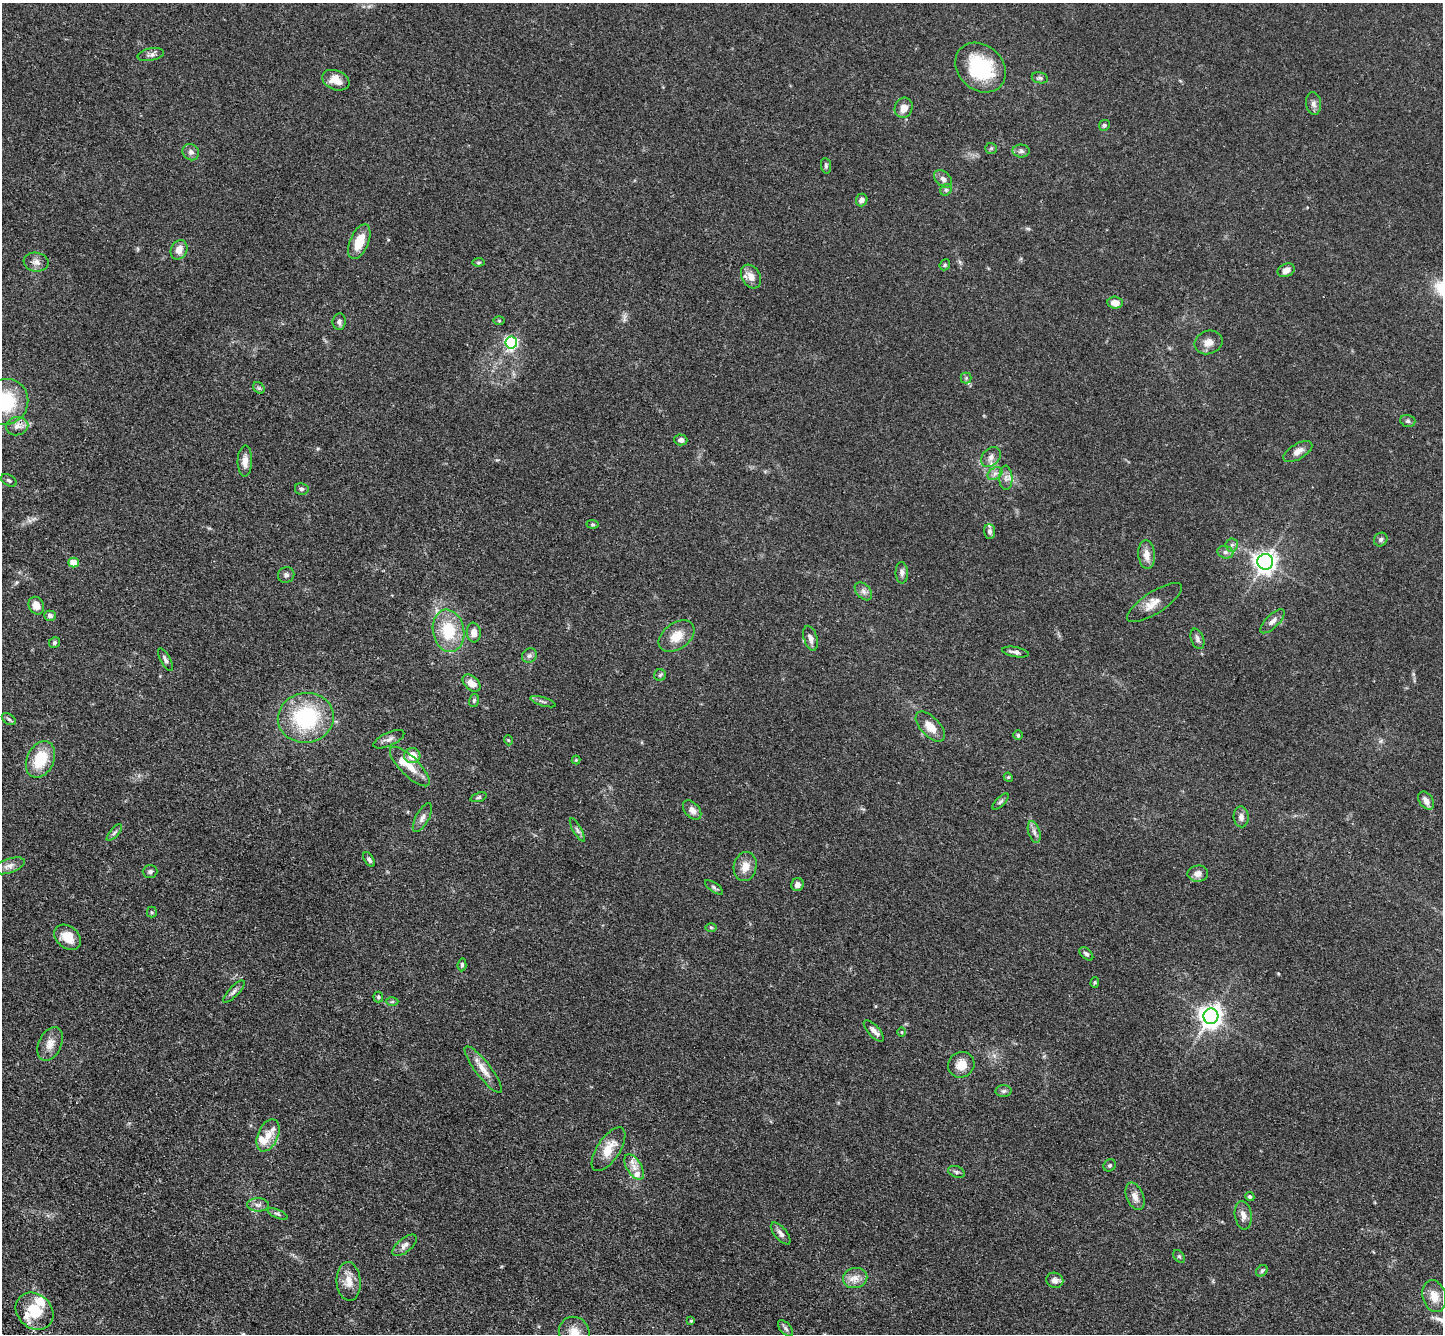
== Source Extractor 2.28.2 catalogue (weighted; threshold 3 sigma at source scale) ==
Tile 7 of 4 x 4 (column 3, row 2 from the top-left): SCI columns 2950-4390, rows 3054-4385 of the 5900 x 5969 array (HDU 1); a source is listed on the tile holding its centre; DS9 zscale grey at full resolution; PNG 1445 x 1336 px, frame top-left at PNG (2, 3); each listed source drawn as its Kron ellipse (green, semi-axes under 4 px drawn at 4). Shown black and unused: <1% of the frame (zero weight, under 3 of 4 exposures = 6% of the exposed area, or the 3 px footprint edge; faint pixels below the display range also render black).
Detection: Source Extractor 2.28.2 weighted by HDU 2 'WHT'; one run over the whole footprint, this tile lists its part. Background 0.0549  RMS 0.0056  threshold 0.0252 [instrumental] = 3 sigma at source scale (4.5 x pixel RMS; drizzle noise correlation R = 1.50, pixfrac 1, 0.05/0.05 arcsec/px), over >= 5 px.
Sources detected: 139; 7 inside a brighter listed object's ellipse — not listed separately; the other 132 listed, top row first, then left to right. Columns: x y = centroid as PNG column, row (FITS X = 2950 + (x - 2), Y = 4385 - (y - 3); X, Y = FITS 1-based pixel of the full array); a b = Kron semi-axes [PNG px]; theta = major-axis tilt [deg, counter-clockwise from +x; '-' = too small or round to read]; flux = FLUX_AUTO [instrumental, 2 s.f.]
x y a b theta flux
151 55 13 6 11 2
980 68 27 22 -44 37
1040 78 8 5 -10 1.3
336 80 14 9 -21 6.6
1314 104 11 7 -83 2.4
904 108 10 8 66 4.7
1104 125 5 5 - 1.1
991 148 6 5 - 0.89
1021 151 8 6 -2 1.5
191 152 9 7 -42 2.2
826 166 8 5 -82 1.1
943 179 10 7 -43 2.5
946 190 6 5 - 1
862 200 6 5 - 2.6
359 242 18 9 67 11
179 250 10 8 64 4.9
36 262 12 9 -8 3.2
479 262 6 4 6 0.73
945 265 6 5 - 0.8
1286 270 9 6 25 3.2
751 277 12 9 -60 5.1
1115 303 7 6 - 5
499 321 6 4 -1 0.58
339 322 8 6 83 1.7
1209 342 14 11 21 4.5
511 343 6 6 - 96
966 378 5 5 - 0.93
259 388 6 5 - 0.99
6 402 23 22 - 31
1408 421 8 5 -16 1.3
17 426 11 9 12 3.7
681 440 6 5 - 1.9
1298 452 16 7 31 3.5
991 457 11 8 45 2.9
245 461 15 7 88 4
995 474 8 5 31 2
1006 478 12 6 -88 2.7
9 480 8 5 -31 1.3
302 489 7 6 - 1.3
592 524 6 4 -7 0.73
990 531 7 5 -87 1.5
1381 540 7 6 - 1.5
1232 545 6 6 - 1.3
1225 552 8 6 -14 1.8
1147 555 14 8 -85 5.3
1265 562 8 8 - 310
73 563 5 5 - 11
902 573 11 6 -88 1.8
286 575 8 8 - 1.8
863 591 10 6 -46 2.2
1155 602 32 10 33 6.9
36 606 9 7 -65 4.9
50 616 6 5 - 1.6
1272 621 15 6 45 2.8
448 631 21 15 -80 22
474 632 10 7 -84 4.4
677 636 20 13 36 8.8
810 638 13 6 -73 3.1
1197 639 10 6 -70 2
54 643 6 5 - 1
1015 652 13 5 -10 1.9
529 656 8 7 - 1.6
165 660 12 5 -61 1.9
660 675 6 5 - 0.99
472 683 10 7 -41 5.3
474 700 7 5 74 0.93
543 702 13 2 -17 1
306 718 28 25 9 48
9 719 8 5 -36 1.2
930 726 19 9 -47 6.6
1018 735 5 5 - 0.77
389 739 16 6 25 2.7
508 740 5 3 - 0.44
412 756 8 7 - 7.6
40 759 19 13 64 19
576 760 4 4 - 0.54
410 766 26 9 -45 7.8
1008 777 5 3 - 0.51
478 797 8 4 18 0.93
1001 801 10 4 45 1.2
1426 801 10 6 -54 3.8
692 810 11 7 -48 3.1
1241 817 10 7 -86 2.9
422 818 16 6 61 2.8
577 830 13 4 -60 1.6
1034 832 11 5 -72 2.2
114 833 10 4 49 1.3
369 859 8 4 -58 1.5
9 866 17 7 18 3.3
745 866 15 11 79 5.8
150 872 7 6 - 1.3
1198 874 10 8 5 3.4
798 885 6 6 - 2.1
714 887 10 4 -35 1.3
152 912 5 5 - 0.68
711 927 6 4 -1 0.78
68 937 15 11 -40 8.2
1086 954 8 5 -42 1.3
462 965 6 4 85 1.2
1095 982 5 4 - 0.77
234 992 14 5 46 1.9
378 997 5 5 - 0.84
392 1002 6 4 1 0.8
1211 1016 8 7 - 410
874 1031 13 5 -48 2.7
901 1032 5 3 - 0.48
50 1044 18 11 65 5.5
961 1065 13 12 - 6.7
483 1070 29 7 -52 6.4
1003 1091 8 6 3 1.4
268 1135 17 10 65 6.8
609 1149 25 11 57 10
1110 1165 6 5 - 0.91
634 1167 14 7 -58 4.4
956 1172 9 5 -19 1.3
1135 1196 14 8 -68 3.7
1250 1197 5 4 - 1
258 1205 11 6 -1 2.4
278 1214 11 4 -24 1.2
1243 1215 14 8 -82 3.7
781 1233 13 6 -50 2.5
405 1245 14 7 39 2.7
1179 1256 7 4 -53 0.94
1262 1271 6 5 - 0.97
855 1278 12 10 11 4.8
1055 1280 8 7 - 2.4
349 1281 19 12 -87 6.7
1434 1296 16 11 -75 6.7
35 1311 20 17 -42 17
691 1321 3 3 - 0.64
786 1328 10 5 -49 1.4
574 1332 16 15 - 6.9
Isophote crosses this tile's border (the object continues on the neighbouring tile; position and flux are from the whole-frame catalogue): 2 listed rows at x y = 6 402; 574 1332